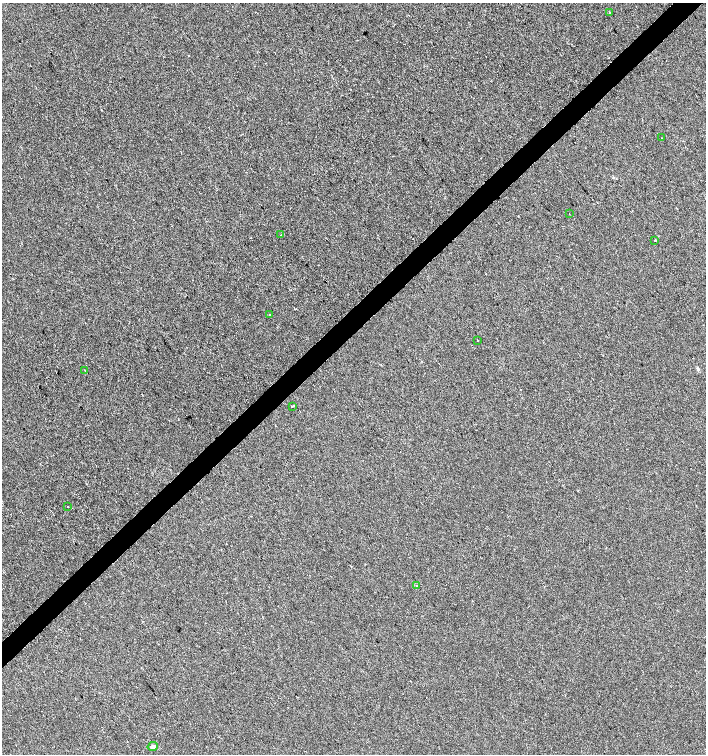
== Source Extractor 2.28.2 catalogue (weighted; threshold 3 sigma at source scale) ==
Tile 10 of 4 x 4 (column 2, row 3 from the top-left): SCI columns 1620-3026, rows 1505-3007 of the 5987 x 6019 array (HDU 1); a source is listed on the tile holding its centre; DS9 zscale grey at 2 x 2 block average (1 PNG px = mean of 2 x 2 image px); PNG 708 x 756 px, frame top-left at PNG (2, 3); each listed source drawn as its Kron ellipse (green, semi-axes under 4 px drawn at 4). Shown black and unused: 4% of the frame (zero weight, under 2 of 3 exposures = <1% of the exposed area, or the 3 px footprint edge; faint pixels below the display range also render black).
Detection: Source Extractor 2.28.2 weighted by HDU 2 'WHT'; one run over the whole footprint, this tile lists its part. Background -8.51e-04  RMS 0.0041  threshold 0.0186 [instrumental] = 3 sigma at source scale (4.5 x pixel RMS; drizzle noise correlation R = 1.50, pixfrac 1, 0.0396/0.0396 arcsec/px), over >= 5 px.
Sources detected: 14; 2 cosmic-ray / hot-pixel residue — neither listed nor drawn; the other 12 listed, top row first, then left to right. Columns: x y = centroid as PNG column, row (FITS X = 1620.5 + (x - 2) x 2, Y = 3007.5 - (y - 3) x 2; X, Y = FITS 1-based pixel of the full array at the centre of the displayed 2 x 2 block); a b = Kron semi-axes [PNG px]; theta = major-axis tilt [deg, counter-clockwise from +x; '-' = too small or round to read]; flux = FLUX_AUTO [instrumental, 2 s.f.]
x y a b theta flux
610 12 2 2 - 1.5
662 138 2 2 - 1.1
569 214 2 2 - 0.33
281 235 2 2 - 1
655 240 2 2 - 2.8
269 314 2 2 - 0.52
478 340 2 2 - 1.3
85 370 2 2 - 0.39
292 406 2 2 - 1.6
68 507 2 2 - 0.57
417 586 2 2 - 2
153 747 5 4 - 2.3
Diffuse or blended objects may show on this block-average render without a row.